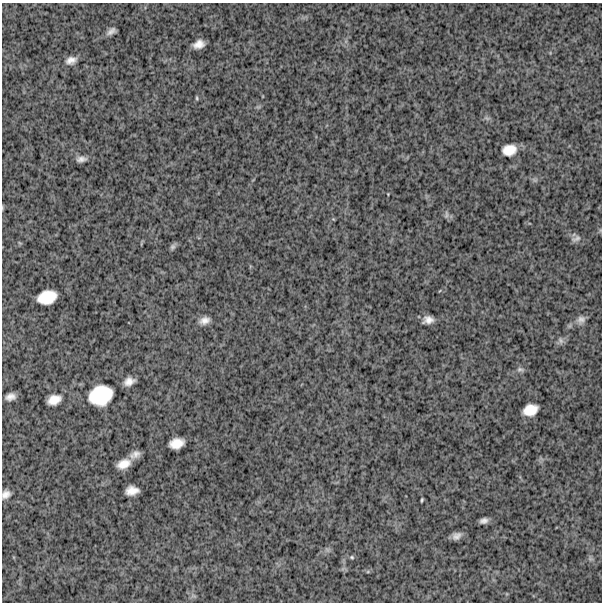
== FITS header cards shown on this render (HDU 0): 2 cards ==
NAXIS1  =                  600
NAXIS2  =                  600

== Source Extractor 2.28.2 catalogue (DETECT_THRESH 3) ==
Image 600 x 600 px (HDU 0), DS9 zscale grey, 1 PNG px = 1 image px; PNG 604 x 604 px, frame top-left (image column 1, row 600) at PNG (2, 3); no overlay
Background 1450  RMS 290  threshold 872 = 3 sigma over >= 5 px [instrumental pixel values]
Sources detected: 32; all 32 listed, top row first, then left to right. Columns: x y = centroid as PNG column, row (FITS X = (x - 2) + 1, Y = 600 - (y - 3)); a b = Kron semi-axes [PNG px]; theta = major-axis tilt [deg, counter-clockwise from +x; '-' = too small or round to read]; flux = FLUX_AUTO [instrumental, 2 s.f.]
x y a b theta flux
111 31 8 5 33 86000
199 44 10 7 22 170000
71 60 12 8 16 130000
197 98 6 4 -89 24000
509 150 12 9 12 280000
81 159 13 7 8 95000
388 194 2 2 - 12000
2 208 6 4 72 21000
446 215 10 4 85 43000
333 219 4 3 - 17000
576 238 13 7 20 77000
172 247 8 6 58 49000
47 297 17 12 17 470000
204 320 13 9 19 140000
428 320 10 7 9 140000
581 320 11 10 - 110000
561 340 10 7 -65 68000
520 370 10 6 -10 57000
129 381 10 7 25 150000
100 395 21 17 22 840000
10 397 9 6 13 120000
54 400 12 8 22 230000
530 410 13 10 20 320000
176 443 13 9 14 270000
135 454 11 7 24 130000
124 464 12 8 22 230000
132 491 12 8 7 210000
6 494 9 7 40 120000
422 500 4 2 - 25000
484 521 7 5 14 82000
456 536 8 6 29 96000
352 557 6 5 - 32000
At the frame edge (FLAGS 8, measured only in part): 2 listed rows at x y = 2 208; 6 494